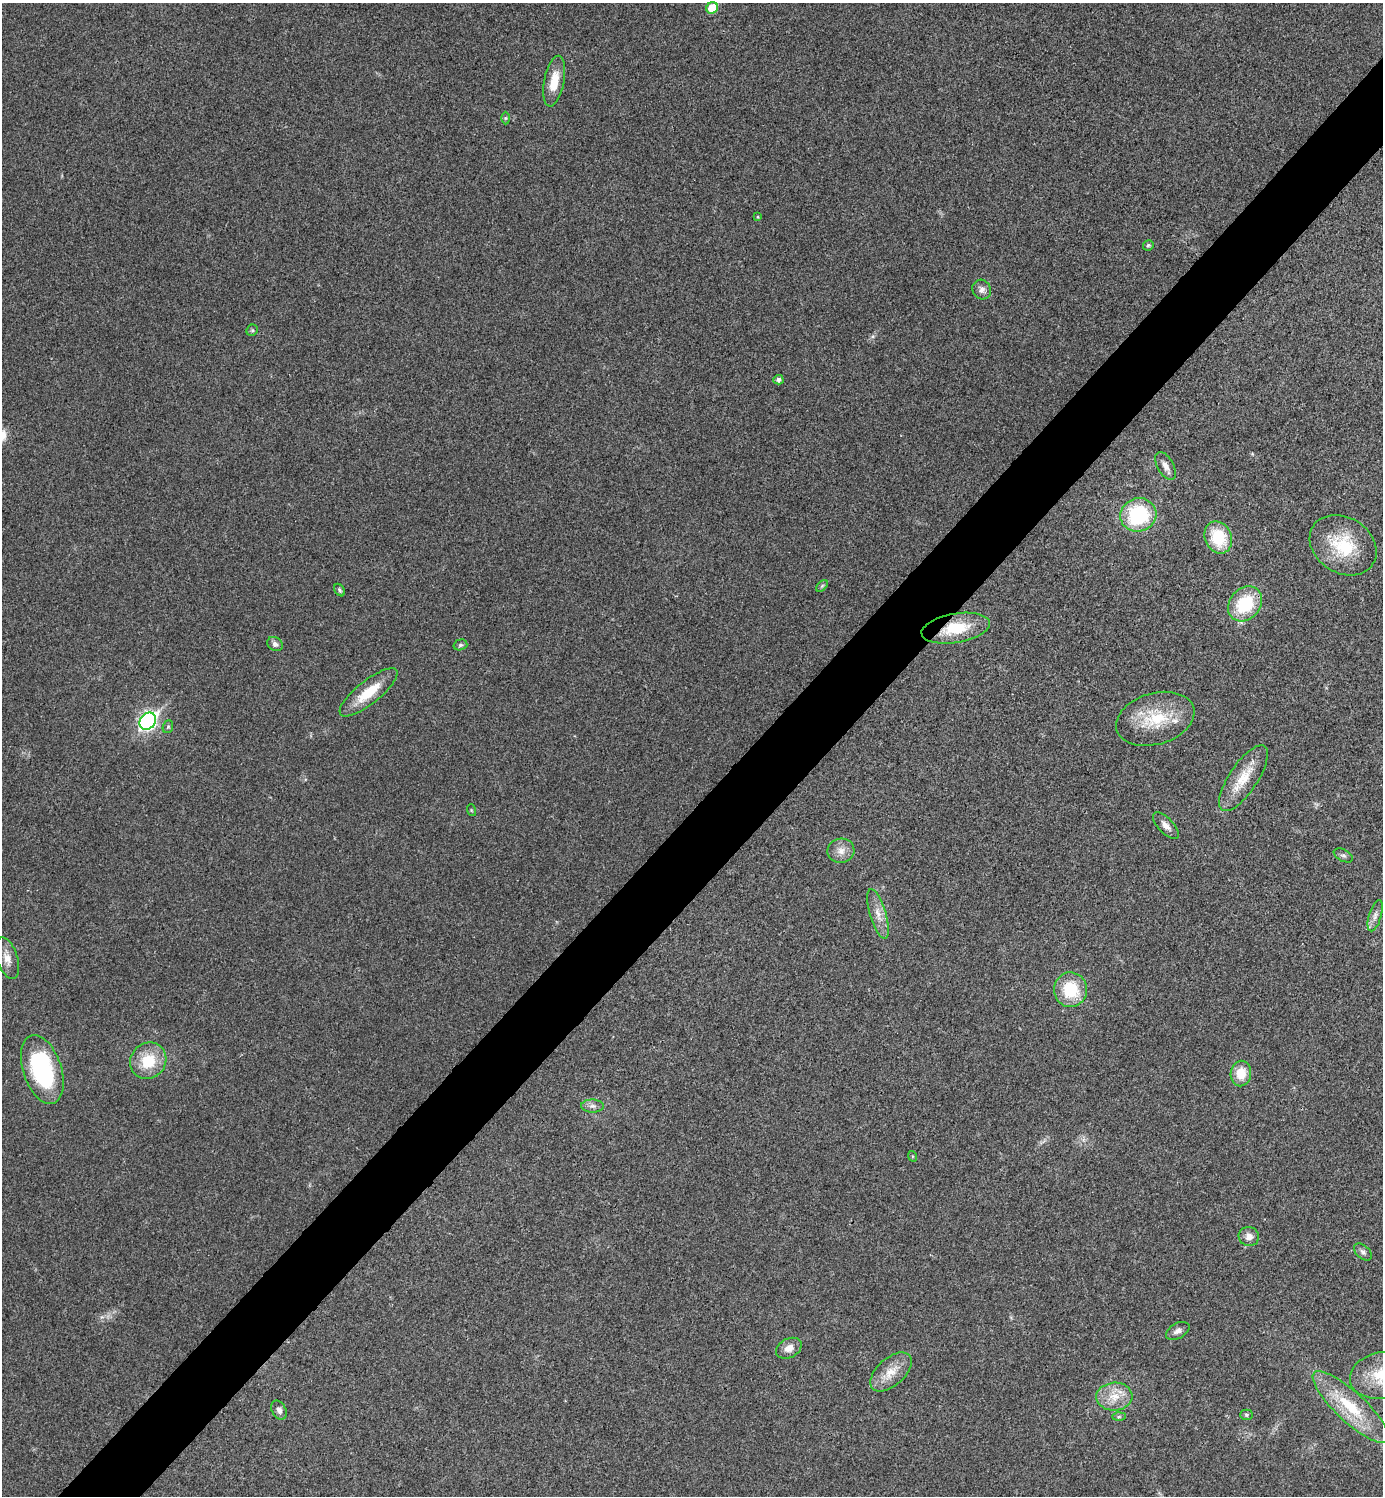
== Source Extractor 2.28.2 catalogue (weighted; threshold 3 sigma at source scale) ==
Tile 7 of 4 x 4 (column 3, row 2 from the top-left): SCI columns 2922-4302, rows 3008-4501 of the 5998 x 5998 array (HDU 1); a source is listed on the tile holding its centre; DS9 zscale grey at full resolution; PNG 1385 x 1498 px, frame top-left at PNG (2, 3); each listed source drawn as its Kron ellipse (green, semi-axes under 4 px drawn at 4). Shown black and unused: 5% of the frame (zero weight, under 3 of 4 exposures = <1% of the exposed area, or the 3 px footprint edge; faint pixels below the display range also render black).
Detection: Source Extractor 2.28.2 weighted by HDU 2 'WHT'; one run over the whole footprint, this tile lists its part. Background 0.02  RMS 0.0055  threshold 0.0247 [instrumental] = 3 sigma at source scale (4.5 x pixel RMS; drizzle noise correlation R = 1.50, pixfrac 1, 0.05/0.05 arcsec/px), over >= 5 px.
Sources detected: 48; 1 inside a brighter listed object's ellipse — not listed separately; the other 47 listed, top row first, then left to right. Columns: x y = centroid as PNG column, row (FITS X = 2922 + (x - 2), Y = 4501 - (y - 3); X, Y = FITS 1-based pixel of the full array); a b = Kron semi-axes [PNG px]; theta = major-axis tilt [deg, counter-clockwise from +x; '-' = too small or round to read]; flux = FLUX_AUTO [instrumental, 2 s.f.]
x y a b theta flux
712 8 6 5 - 16
554 81 26 10 79 11
505 118 6 4 89 0.76
758 217 4 3 - 0.56
1148 245 5 5 - 0.84
982 290 10 9 - 2.9
252 330 6 5 - 0.94
778 380 5 4 - 2.1
1165 466 15 8 -62 3.8
1138 515 18 16 19 46
1218 537 16 13 -67 22
1343 545 35 28 -32 29
822 586 7 4 45 0.87
340 590 7 4 -54 1.1
1245 604 19 15 48 28
956 628 35 14 10 22
275 644 8 6 -35 2.1
460 645 7 5 16 1.2
369 692 36 11 38 16
1155 719 40 25 16 28
148 721 9 7 47 170
168 727 6 5 - 0.89
1243 778 38 14 57 15
471 810 6 3 -71 0.62
1166 826 17 7 -46 3.6
841 851 13 12 - 5.1
1343 855 10 6 -27 1.4
878 914 26 8 -73 6.5
1375 916 16 6 73 3
7 958 21 10 -72 5.8
1070 990 17 16 - 23
148 1061 19 17 48 18
42 1070 36 19 -72 67
1241 1074 13 10 87 11
592 1106 11 6 0 2.5
912 1156 5 3 - 0.55
1249 1236 10 9 - 3.8
1363 1252 10 6 -39 2
1178 1331 13 7 29 2.7
789 1348 13 9 27 4.9
891 1372 25 13 42 10
1382 1375 32 23 11 24
1114 1397 18 14 4 10
1351 1407 50 15 -43 27
279 1410 10 7 -62 2.2
1246 1415 6 5 - 0.96
1119 1417 6 4 2 0.9
Overlapping masked pixels (flux is a lower limit): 1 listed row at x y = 956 628
Isophote crosses this tile's border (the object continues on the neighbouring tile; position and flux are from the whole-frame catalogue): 1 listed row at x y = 1382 1375